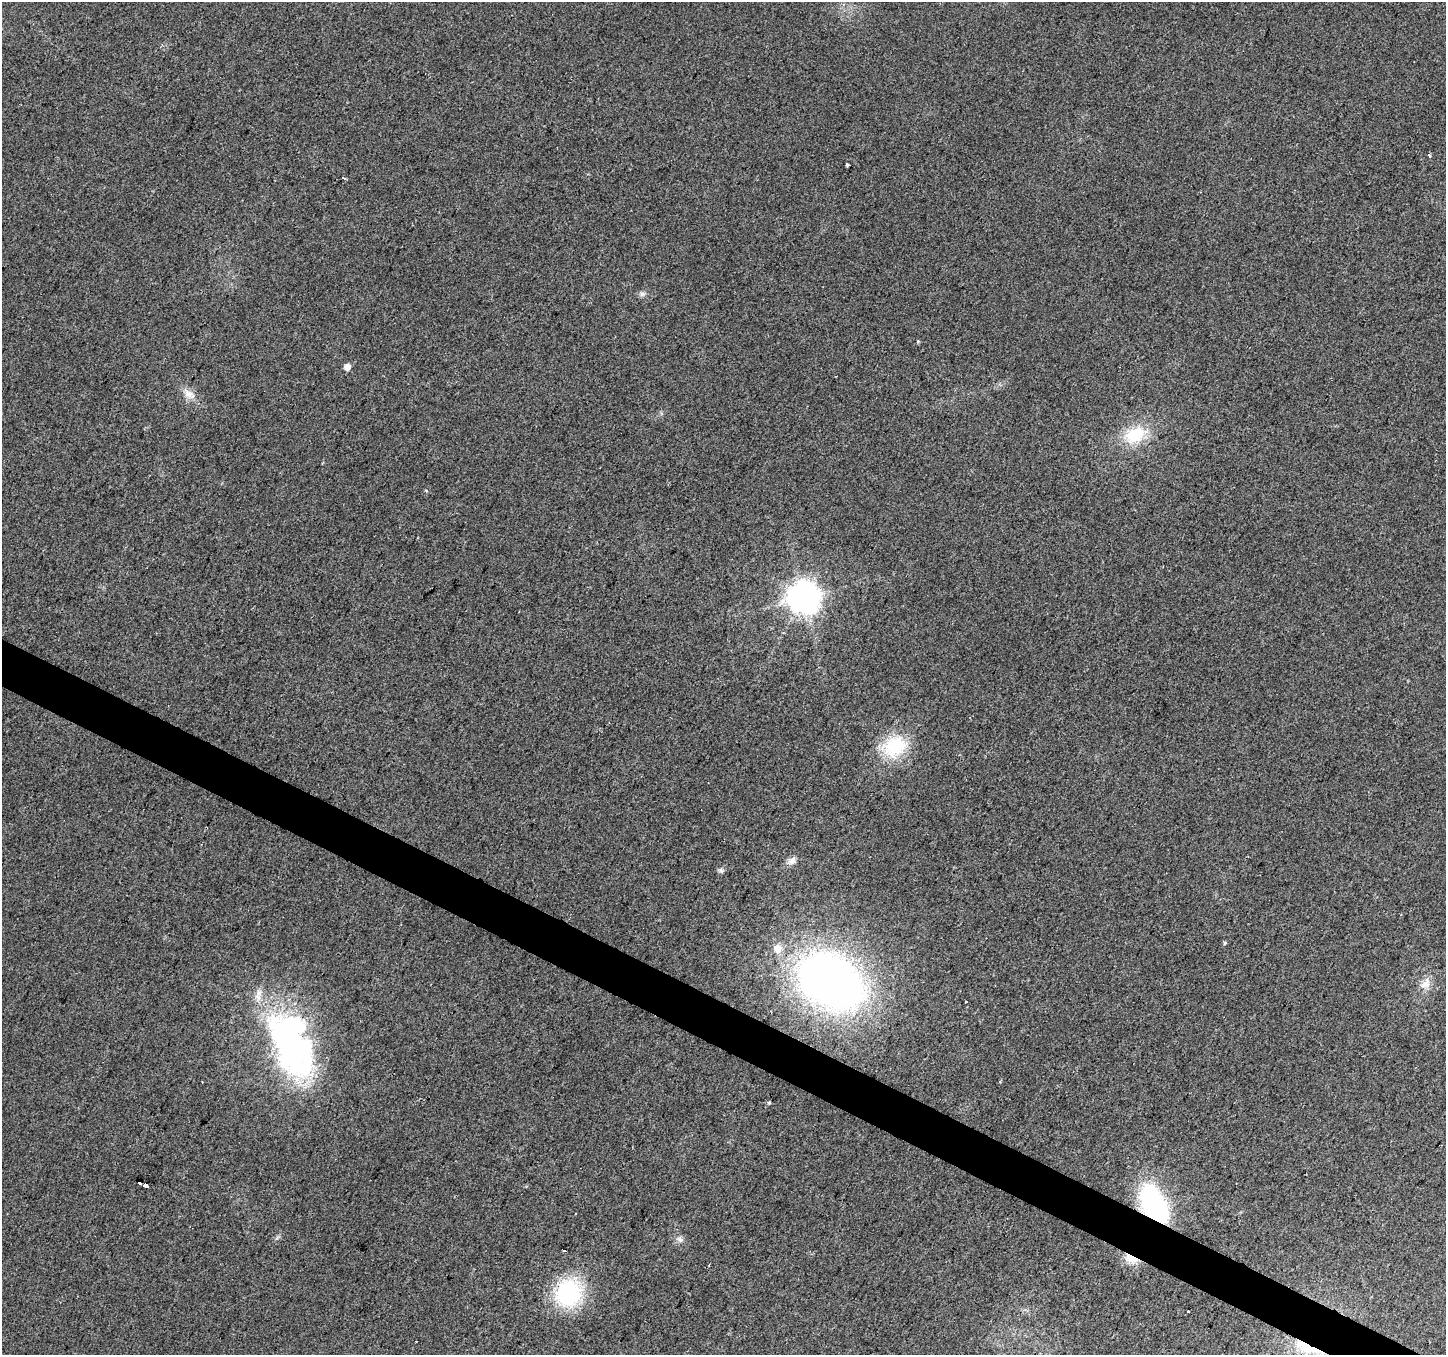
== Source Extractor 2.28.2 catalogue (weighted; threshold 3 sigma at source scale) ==
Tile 6 of 4 x 4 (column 2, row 2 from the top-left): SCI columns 1450-2893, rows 2971-4323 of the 5781 x 5874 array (HDU 1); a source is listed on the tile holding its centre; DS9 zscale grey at full resolution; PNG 1448 x 1357 px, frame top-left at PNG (2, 2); no overlay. Shown black and unused: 3% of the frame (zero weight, under 2 of 3 exposures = <1% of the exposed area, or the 3 px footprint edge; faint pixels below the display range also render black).
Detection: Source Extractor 2.28.2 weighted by HDU 2 'WHT'; one run over the whole footprint, this tile lists its part. Background 0.0221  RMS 0.0079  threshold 0.0355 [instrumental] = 3 sigma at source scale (4.5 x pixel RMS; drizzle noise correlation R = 1.50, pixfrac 1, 0.0396/0.0396 arcsec/px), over >= 5 px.
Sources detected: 31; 1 inside a brighter object's white glare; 1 cosmic-ray / hot-pixel residue — not listed; the other 29 listed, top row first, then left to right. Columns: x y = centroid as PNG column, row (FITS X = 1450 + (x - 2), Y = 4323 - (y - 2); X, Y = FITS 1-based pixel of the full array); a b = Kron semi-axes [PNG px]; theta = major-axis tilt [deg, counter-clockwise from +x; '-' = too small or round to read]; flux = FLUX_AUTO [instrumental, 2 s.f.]
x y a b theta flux
1429 155 5 3 - 1.4
847 164 3 3 - 1.5
344 178 3 3 - 2.9
642 294 8 7 - 2.4
918 341 4 4 - 0.83
347 367 6 5 - 5.8
189 394 17 10 -39 7.9
1135 435 30 19 18 33
426 490 5 3 - 0.86
804 597 10 9 - 1300
895 746 29 24 29 45
792 861 12 8 33 4.7
721 870 8 6 -20 1.8
1225 943 5 4 - 1.1
778 948 7 7 - 9.6
831 981 53 37 -32 600
1425 984 17 11 46 8.3
292 1046 74 39 -67 280
769 1102 4 3 - 4.6
139 1183 4 3 - 12
145 1185 5 3 - 16
1154 1204 27 15 -62 170
680 1239 9 6 -49 2.9
564 1251 3 2 - 1
1131 1259 17 10 -22 12
709 1265 3 2 - 0.89
568 1293 26 23 60 88
1188 1311 3 3 - 1.1
1306 1347 42 13 -23 28
Overlapping masked pixels (flux is a lower limit): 3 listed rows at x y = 1154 1204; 1131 1259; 1306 1347
Unlisted compact peaks at least as high as the median listed source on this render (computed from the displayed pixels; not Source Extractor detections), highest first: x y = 277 1238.